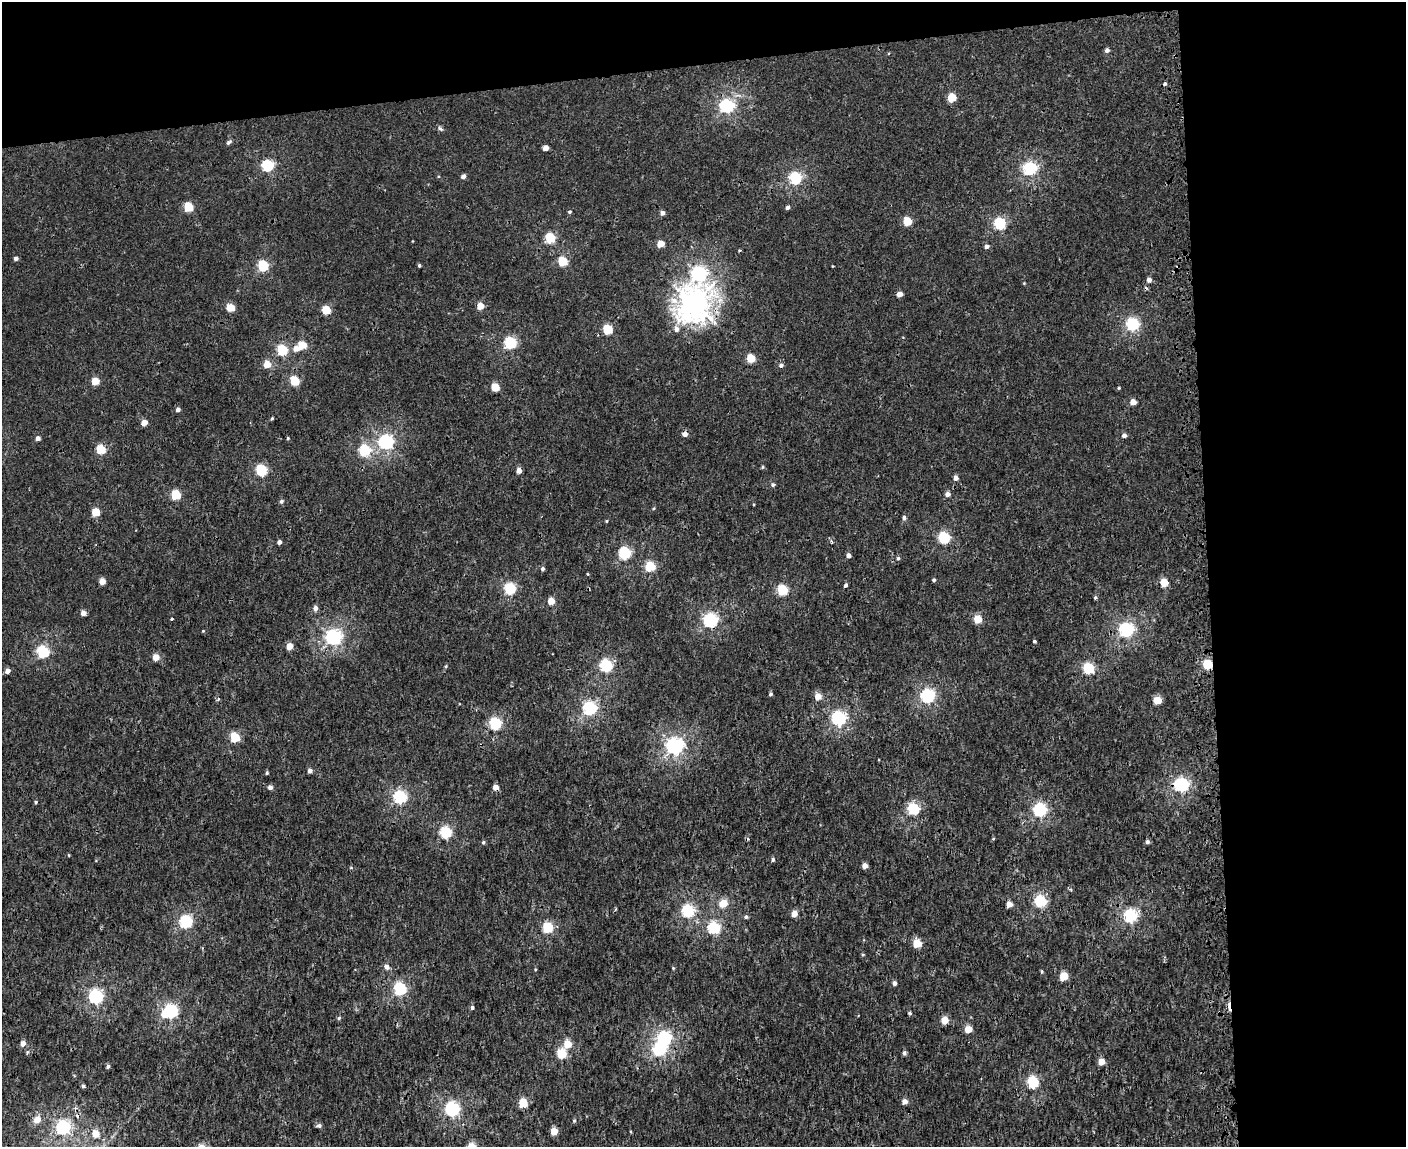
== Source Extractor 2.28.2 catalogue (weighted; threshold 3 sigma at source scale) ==
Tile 3 of 3 x 4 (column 3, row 1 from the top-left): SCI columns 2958-4361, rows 3444-4588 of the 4468 x 4596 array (HDU 1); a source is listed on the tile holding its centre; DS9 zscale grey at full resolution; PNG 1408 x 1149 px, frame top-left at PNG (2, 2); no overlay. Shown black and unused: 20% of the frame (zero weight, under 3 of 4 exposures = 6% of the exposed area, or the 3 px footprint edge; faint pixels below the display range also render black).
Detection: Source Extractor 2.28.2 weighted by HDU 2 'WHT'; one run over the whole footprint, this tile lists its part. Background 2.24e-04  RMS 0.0014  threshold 0.0064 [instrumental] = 3 sigma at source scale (4.5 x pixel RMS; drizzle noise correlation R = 1.50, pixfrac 1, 0.0396/0.0396 arcsec/px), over >= 5 px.
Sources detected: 179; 1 inside a brighter object's white glare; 7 cosmic-ray / hot-pixel residue — not listed; the other 171 listed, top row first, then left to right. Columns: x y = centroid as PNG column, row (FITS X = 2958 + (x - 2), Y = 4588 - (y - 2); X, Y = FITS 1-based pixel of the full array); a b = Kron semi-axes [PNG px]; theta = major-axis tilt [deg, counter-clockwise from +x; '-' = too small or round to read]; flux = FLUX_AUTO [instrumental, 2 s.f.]
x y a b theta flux
1107 50 5 4 - 0.52
952 97 5 5 - 4.4
727 106 6 6 - 26
440 129 8 5 -44 0.29
228 142 7 5 39 0.28
545 148 4 4 - 1.3
267 165 6 5 - 15
1030 168 6 6 - 21
463 176 4 4 - 0.65
795 178 5 5 - 18
188 207 5 5 - 6.6
787 207 4 4 - 0.51
569 212 5 5 - 0.22
662 213 5 4 - 0.6
907 221 5 5 - 4.7
1000 223 5 5 - 15
550 238 5 5 - 8.7
660 244 5 4 - 2.4
987 246 4 4 - 0.51
739 250 4 3 - 0.18
16 258 4 4 - 0.45
563 261 5 5 - 6.7
263 265 5 5 - 11
419 265 4 3 - 0.24
832 266 4 3 - 0.095
699 273 8 7 - 31
1024 283 3 3 - 0.11
899 294 4 4 - 1.2
694 304 13 11 61 140
480 306 5 4 - 2.1
230 308 5 5 - 3.9
326 310 5 5 - 5.3
1132 324 6 6 - 19
607 329 5 5 - 7.3
676 329 7 6 - 0.66
510 342 5 5 - 16
302 345 5 5 - 3.5
282 350 5 5 - 11
751 358 5 5 - 4.4
267 364 5 5 - 2.5
781 365 5 5 - 0.4
95 381 5 4 - 3.2
295 381 5 5 - 6.1
495 387 5 5 - 4.3
1119 388 4 3 - 0.16
1133 402 4 4 - 1.6
178 409 4 4 - 0.57
272 418 4 3 - 0.17
144 422 4 4 - 1.7
1124 435 5 4 - 0.6
38 438 4 4 - 0.66
288 438 4 3 - 0.15
386 442 6 6 - 31
101 449 5 5 - 6.6
364 450 6 5 - 13
762 467 4 4 - 0.18
261 470 5 5 - 13
519 470 5 4 - 1.1
956 478 5 5 - 0.65
773 484 5 5 - 0.29
947 494 4 4 - 0.81
176 495 5 5 - 7.8
281 501 5 5 - 0.31
654 508 4 3 - 0.13
96 512 5 5 - 4.2
904 518 5 5 - 0.37
606 521 4 3 - 0.13
944 538 5 5 - 15
279 542 4 4 - 0.58
625 553 5 5 - 16
848 555 4 4 - 0.6
898 558 4 4 - 0.24
650 566 5 5 - 8
543 569 5 4 - 0.32
588 574 4 3 - 0.11
934 580 4 4 - 0.28
102 581 4 4 - 1.6
1164 583 5 5 - 3.4
846 585 4 4 - 0.35
510 588 5 5 - 14
782 590 5 5 - 11
1095 598 4 4 - 0.24
551 601 5 4 - 2.2
315 608 5 5 - 0.68
83 613 4 4 - 1
172 619 3 2 - 0.15
978 619 5 5 - 4.4
710 620 6 6 - 26
1126 629 6 6 - 28
203 631 3 3 - 0.11
333 637 6 6 - 37
1034 641 4 3 - 0.23
289 646 5 4 - 2
43 651 6 5 - 16
156 657 4 4 - 2.1
1208 664 5 5 - 8.6
606 665 6 5 - 19
446 666 5 4 - 0.16
1088 668 5 5 - 12
7 671 4 4 - 0.93
770 694 4 4 - 0.29
928 695 6 6 - 27
818 696 5 5 - 1.8
218 699 5 5 - 0.2
1157 700 5 5 - 4
590 708 6 6 - 25
839 718 6 6 - 25
495 723 5 5 - 16
235 737 5 5 - 7.7
675 745 7 6 - 48
310 771 4 4 - 0.6
267 773 4 3 - 0.19
1182 784 6 6 - 26
270 787 5 4 - 0.61
400 796 6 6 - 21
36 802 4 3 - 0.18
913 809 6 5 - 14
1040 809 6 6 - 24
446 832 5 5 - 16
993 839 5 3 - 0.12
483 842 5 4 - 0.21
1147 842 5 4 - 0.35
68 855 4 3 - 0.11
773 859 5 4 - 0.28
865 865 4 4 - 1.1
351 868 5 3 - 0.14
1040 901 5 5 - 17
723 903 5 5 - 4.1
1009 904 4 4 - 1.4
688 910 6 6 - 18
794 913 5 4 - 1.6
1130 915 6 6 - 22
746 917 5 4 - 0.29
186 921 6 5 - 20
547 927 5 5 - 11
714 927 6 5 - 16
917 943 5 5 - 5
863 954 5 3 - 0.14
386 966 5 5 - 0.77
673 968 4 4 - 0.13
535 969 4 3 - 0.12
1042 972 5 4 - 0.17
1064 976 5 5 - 4.5
894 983 4 4 - 0.54
400 988 6 5 - 19
96 996 6 6 - 27
472 1007 4 4 - 0.36
170 1011 7 6 - 25
910 1013 4 4 - 0.25
339 1018 6 3 46 0.18
945 1020 5 5 - 2.9
968 1029 5 4 - 2.6
664 1038 6 6 - 27
23 1043 5 4 - 1
567 1044 5 5 - 3.3
27 1052 6 4 68 0.2
561 1053 6 5 - 6.6
904 1053 5 4 - 0.4
1101 1062 5 4 - 1.8
108 1066 4 4 - 0.34
1033 1082 5 5 - 16
83 1086 4 4 - 0.3
905 1101 5 4 - 0.93
523 1103 5 5 - 5.7
452 1109 6 6 - 27
37 1119 6 5 - 1.7
574 1120 5 4 - 0.2
319 1125 6 5 - 0.39
63 1127 6 6 - 29
554 1131 5 4 - 2.9
95 1133 5 5 - 2.5
Overlapping masked pixels (flux is a lower limit): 3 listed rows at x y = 694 304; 1208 664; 1182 784